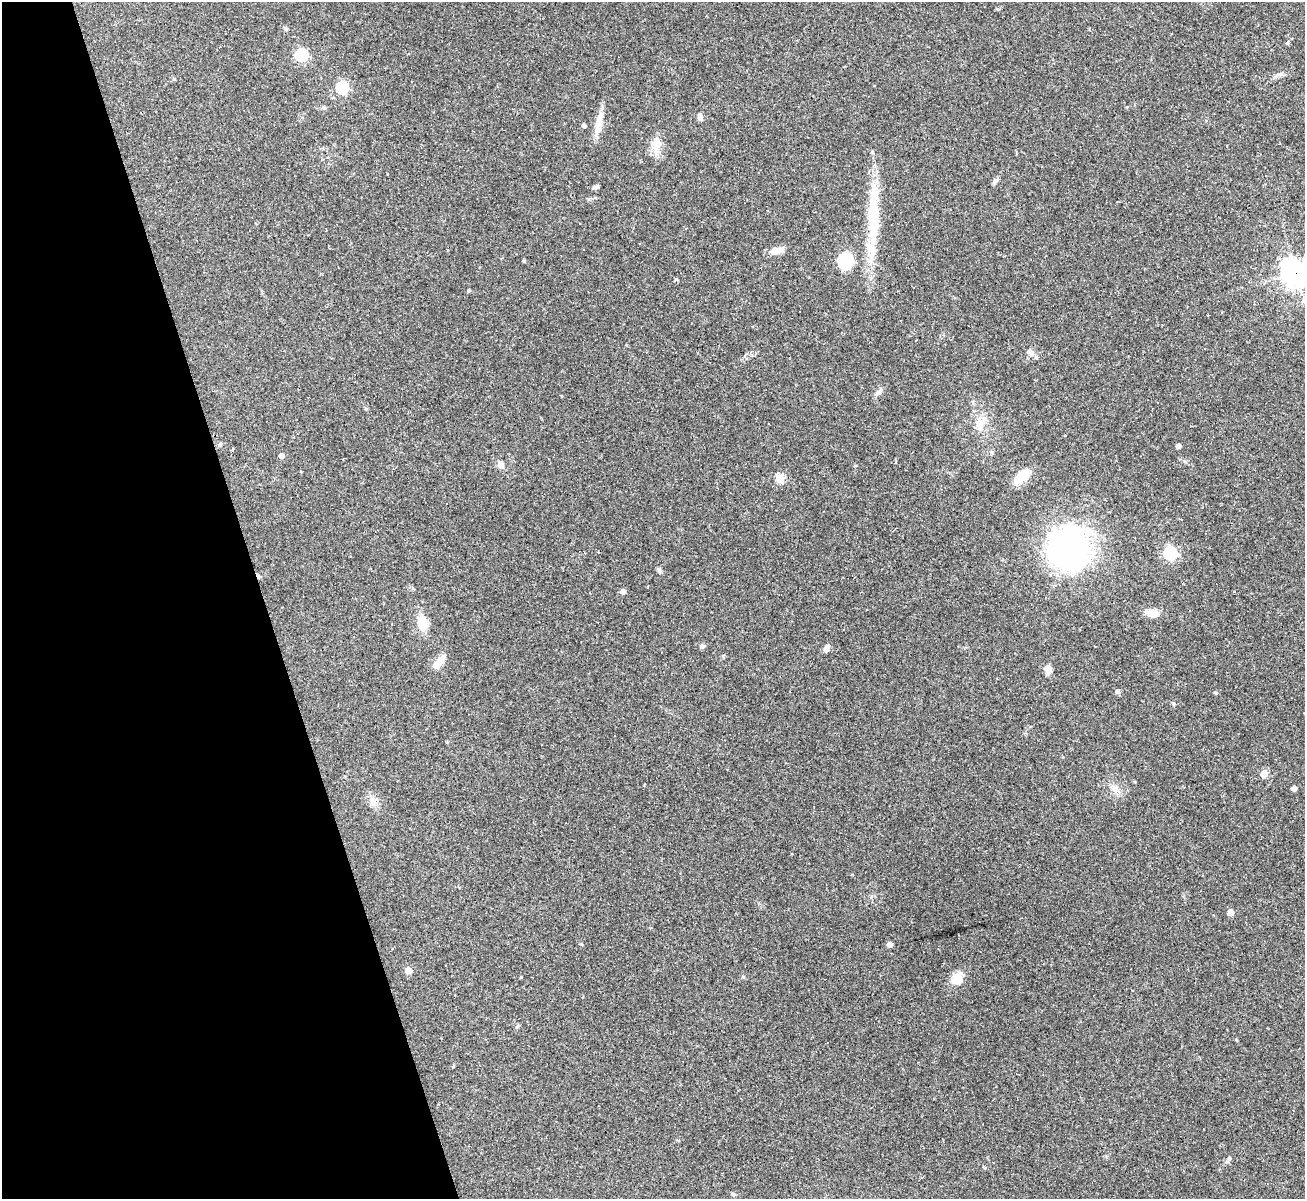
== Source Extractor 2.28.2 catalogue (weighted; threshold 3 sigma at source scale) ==
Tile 5 of 4 x 4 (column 1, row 2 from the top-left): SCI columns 1-1303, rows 2660-3856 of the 5213 x 5196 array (HDU 1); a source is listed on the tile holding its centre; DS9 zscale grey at full resolution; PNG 1307 x 1201 px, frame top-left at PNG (2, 2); no overlay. Shown black and unused: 20% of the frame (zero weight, under 2 of 3 exposures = <1% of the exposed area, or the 3 px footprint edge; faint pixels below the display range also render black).
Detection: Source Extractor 2.28.2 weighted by HDU 2 'WHT'; one run over the whole footprint, this tile lists its part. Background 0.0885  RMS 0.006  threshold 0.0269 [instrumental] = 3 sigma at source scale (4.5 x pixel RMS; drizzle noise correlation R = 1.50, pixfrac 1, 0.05/0.05 arcsec/px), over >= 5 px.
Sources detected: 65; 11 cosmic-ray / hot-pixel residue — not listed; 1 inside a brighter listed object's ellipse — not listed separately; the other 53 listed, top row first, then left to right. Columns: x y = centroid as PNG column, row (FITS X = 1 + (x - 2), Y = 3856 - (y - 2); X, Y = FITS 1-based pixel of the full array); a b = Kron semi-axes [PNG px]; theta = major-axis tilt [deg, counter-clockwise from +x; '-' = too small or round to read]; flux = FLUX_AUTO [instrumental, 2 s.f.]
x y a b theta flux
1287 43 4 4 - 1.1
301 55 6 6 - 78
1279 74 9 4 9 1.7
342 88 6 6 - 66
700 117 7 5 -76 2.9
600 120 27 9 80 7.7
584 126 4 4 - 1.8
656 144 18 12 62 6.5
995 182 10 5 44 1.5
596 187 8 4 15 1.3
874 220 65 15 88 33
639 244 3 3 - 2.1
583 250 3 3 - 4.3
777 250 15 9 10 4.6
845 260 17 16 - 17
1296 273 9 9 - 500
676 279 4 3 - 1.3
469 290 5 3 - 0.59
1205 348 3 3 - 1
1029 351 8 4 42 1.1
878 392 9 5 27 1.7
1157 403 3 2 - 0.97
980 423 17 11 69 6.9
220 445 6 5 - 0.94
1178 446 4 4 - 3
992 452 6 5 - 1.1
281 456 4 4 - 3.9
501 465 9 8 - 2.3
1022 476 24 10 44 11
780 478 5 5 - 26
1181 519 3 2 - 0.79
1068 548 39 36 -74 170
1170 553 6 6 - 86
659 570 7 5 -59 1.3
623 591 4 4 - 3.6
1152 613 17 9 -4 5.4
422 623 19 10 -84 11
702 646 6 6 - 1.4
826 648 10 6 55 2.1
439 662 18 8 47 6.5
1048 670 9 6 89 5
1117 691 5 4 - 2.1
1264 773 5 5 - 13
1294 788 4 4 - 4.1
373 801 12 10 84 4.7
1230 912 4 4 - 7.6
889 944 5 5 - 2.2
408 970 5 4 - 10
521 977 3 3 - 0.46
957 979 16 13 31 7.6
1236 1040 4 4 - 0.54
1229 1158 5 4 - 0.87
733 1194 7 4 -12 1.1
Overlapping masked pixels (flux is a lower limit): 1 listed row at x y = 1296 273
Isophote crosses this tile's border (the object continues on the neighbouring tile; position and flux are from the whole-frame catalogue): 1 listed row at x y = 1296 273
Unlisted compact peaks at least as high as the median listed source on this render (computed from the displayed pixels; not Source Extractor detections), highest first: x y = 1216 693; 1173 703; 524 261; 581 944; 743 977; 174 79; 855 466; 286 29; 723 656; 366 409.